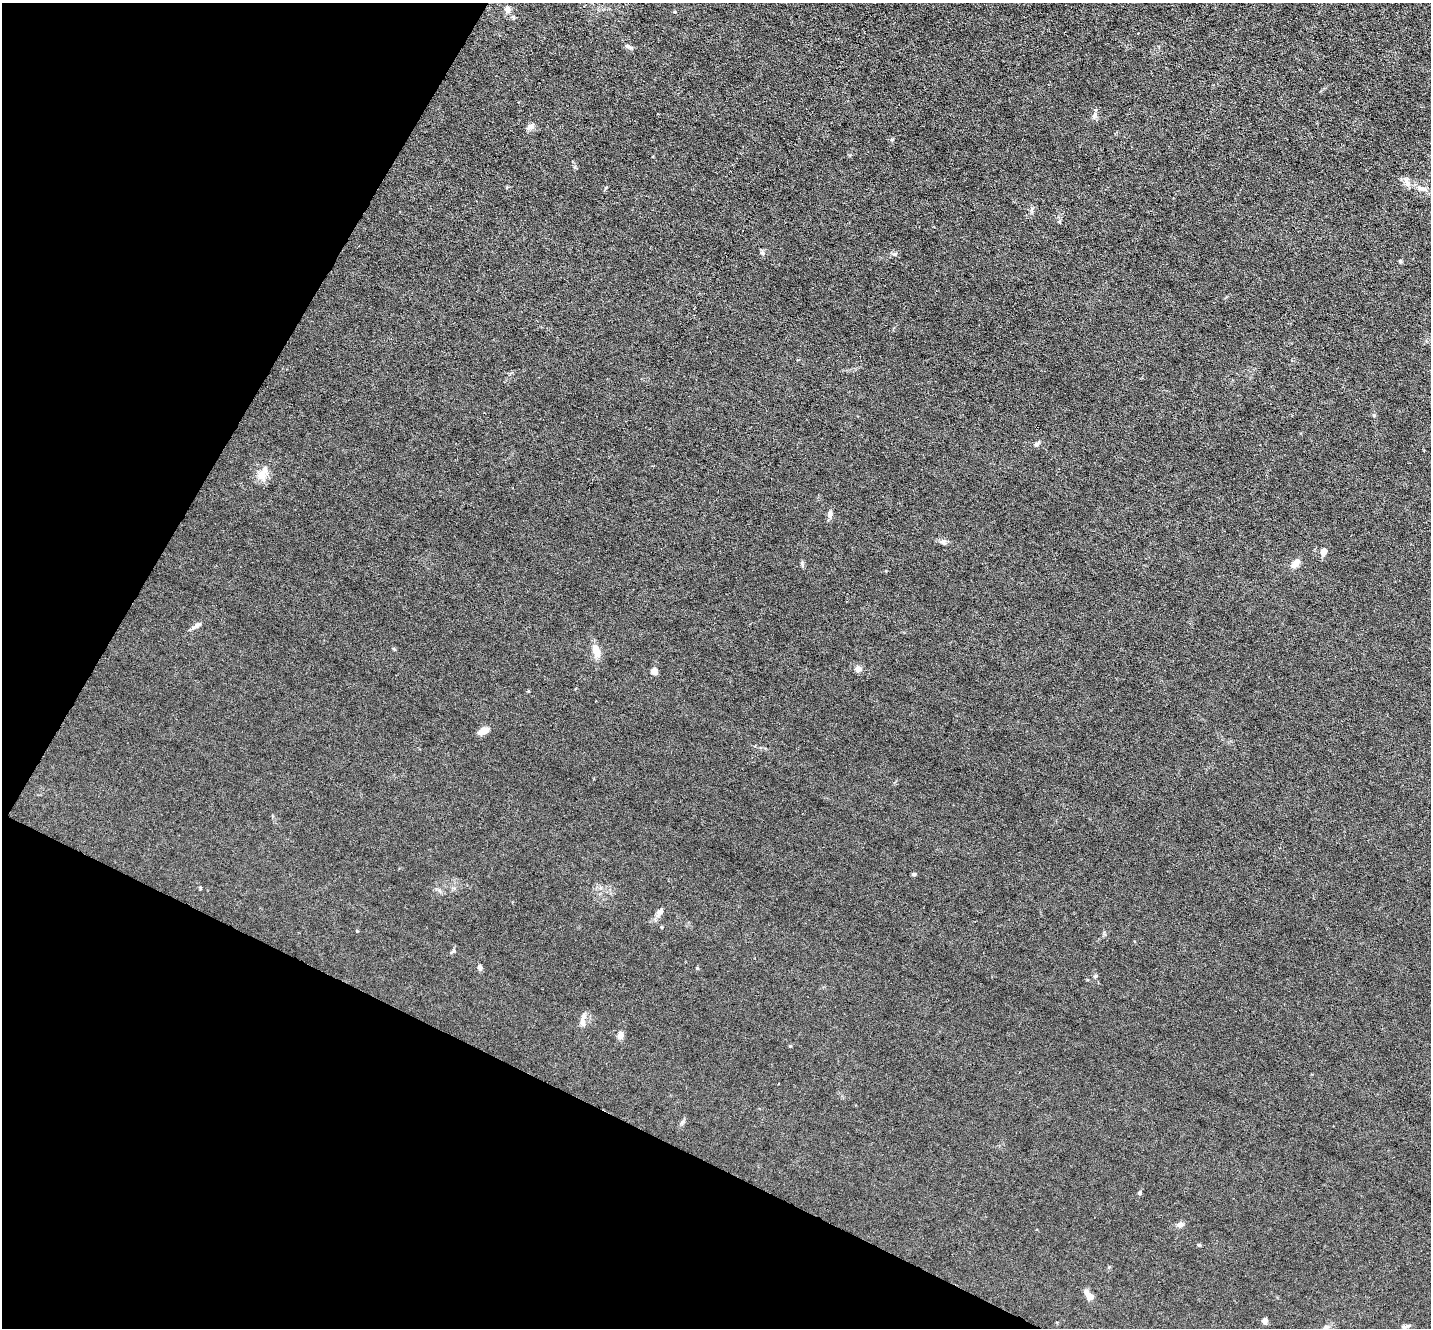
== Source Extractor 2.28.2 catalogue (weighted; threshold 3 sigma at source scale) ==
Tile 9 of 4 x 4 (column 1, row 3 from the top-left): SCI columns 1-1429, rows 1469-2794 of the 5715 x 5726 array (HDU 1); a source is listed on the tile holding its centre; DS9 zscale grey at full resolution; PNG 1433 x 1330 px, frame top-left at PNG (2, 3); no overlay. Shown black and unused: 25% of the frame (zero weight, under 3 of 6 exposures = <1% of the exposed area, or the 3 px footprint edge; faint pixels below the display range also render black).
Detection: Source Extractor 2.28.2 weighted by HDU 2 'WHT'; one run over the whole footprint, this tile lists its part. Background 0.0146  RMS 0.0037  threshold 0.0151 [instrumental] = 3 sigma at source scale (4.09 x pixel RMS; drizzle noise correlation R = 1.36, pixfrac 0.8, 0.05/0.05 arcsec/px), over >= 5 px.
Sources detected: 44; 2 inside a brighter listed object's ellipse — not listed separately; the other 42 listed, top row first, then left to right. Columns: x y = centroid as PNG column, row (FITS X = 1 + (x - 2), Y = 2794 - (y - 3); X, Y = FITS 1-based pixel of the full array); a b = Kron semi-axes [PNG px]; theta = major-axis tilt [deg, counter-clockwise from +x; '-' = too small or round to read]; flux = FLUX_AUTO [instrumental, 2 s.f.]
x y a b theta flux
507 9 10 8 -58 1.8
627 46 7 5 -41 0.79
530 127 12 6 32 1.4
892 139 5 3 - 0.38
1407 182 13 6 -75 1.4
1420 188 13 7 -23 2
762 253 7 4 -45 0.56
894 254 6 5 - 0.65
1400 261 6 4 72 0.37
1374 415 5 4 - 0.47
1036 444 7 6 - 0.77
261 475 14 12 63 3.4
830 514 11 6 83 1.3
943 542 9 7 -16 1.1
1323 551 7 6 - 2.2
802 564 7 4 -72 0.53
1295 564 10 6 49 2.7
196 626 16 5 33 1.3
394 649 6 3 -19 0.31
596 651 11 7 -72 4.6
858 669 7 6 - 1.7
654 671 5 4 - 4.9
483 731 13 6 21 2.8
914 874 5 4 - 0.54
200 888 5 3 - 0.29
660 911 8 6 42 1.4
661 927 4 3 - 0.32
357 931 4 3 - 0.28
453 951 9 3 34 0.55
480 967 7 5 -76 0.92
697 968 4 3 - 0.31
1095 976 6 4 47 0.5
582 1022 10 6 -78 1.5
620 1035 7 5 80 2.4
682 1122 7 4 70 0.6
1139 1193 5 5 - 0.59
1180 1225 8 6 18 1.5
1199 1245 5 4 - 0.38
1089 1295 16 7 -49 2.2
1265 1320 7 5 82 1.2
1405 1326 13 4 14 0.93
1326 1327 7 5 43 0.76
Unlisted compact peaks at least as high as the median listed source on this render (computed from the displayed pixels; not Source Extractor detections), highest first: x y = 790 1046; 1095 114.